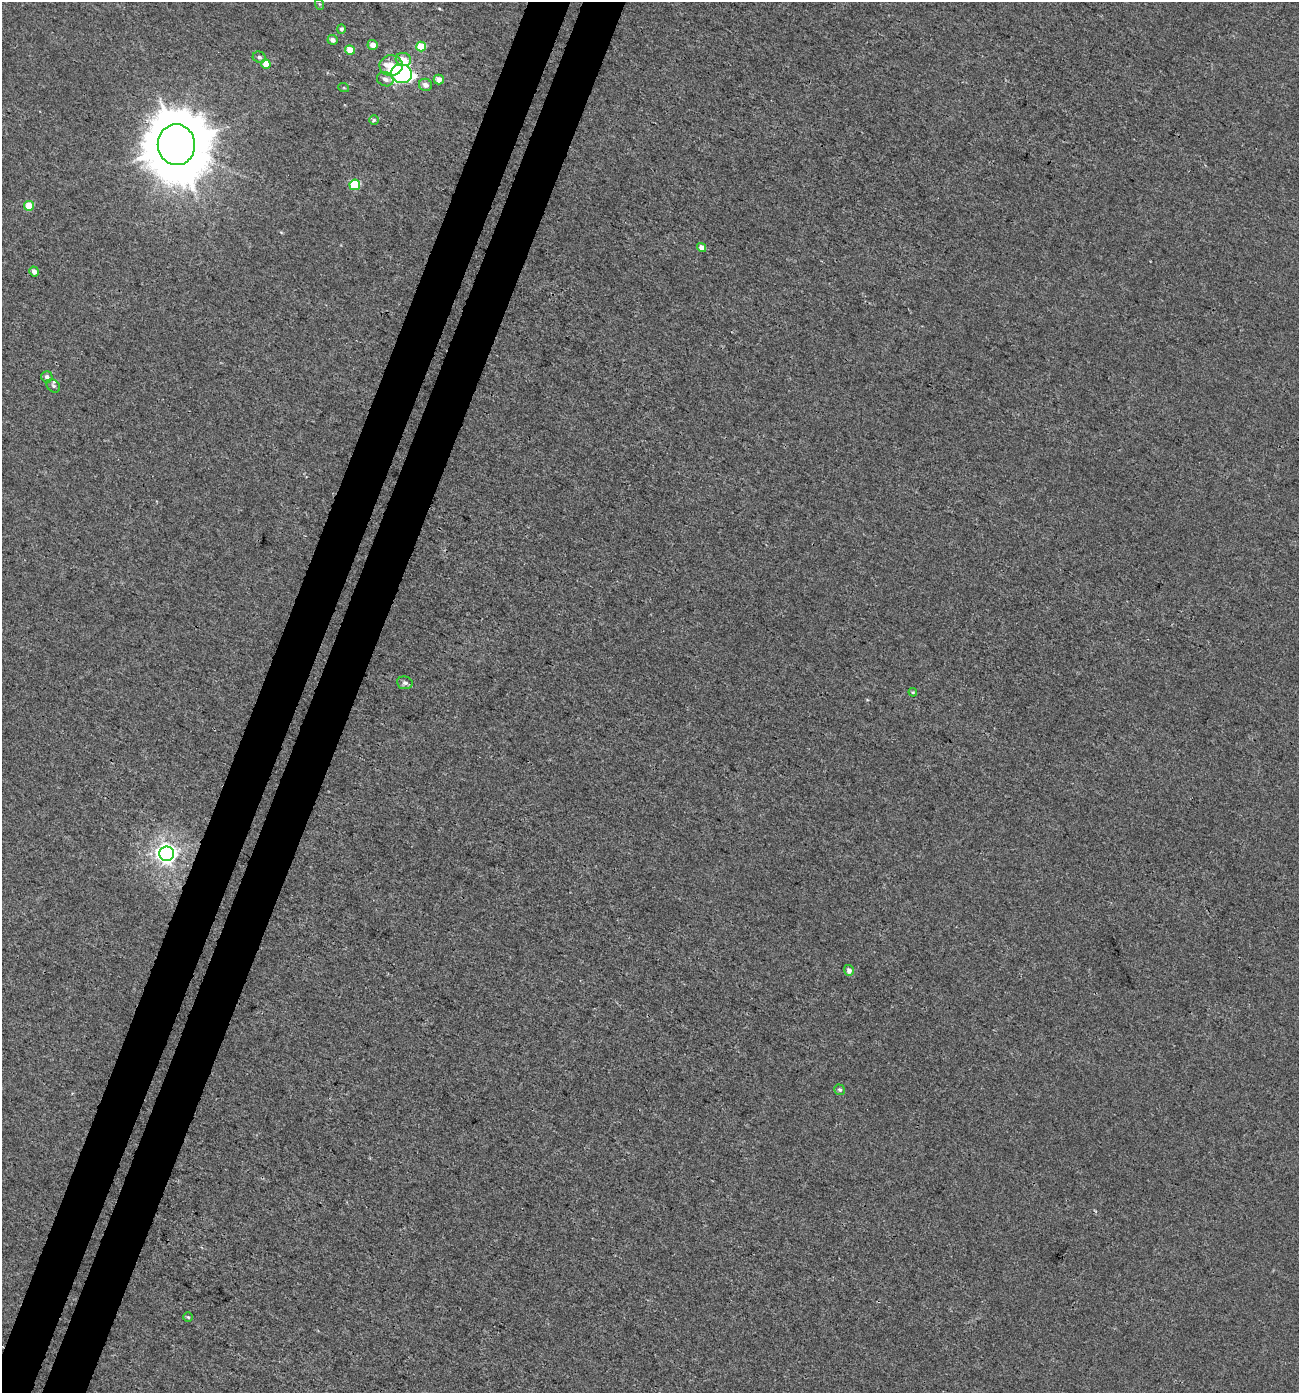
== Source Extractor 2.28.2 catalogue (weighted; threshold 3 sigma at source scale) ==
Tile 7 of 4 x 4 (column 3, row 2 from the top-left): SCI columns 2869-4165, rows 2821-4211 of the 5783 x 5630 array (HDU 1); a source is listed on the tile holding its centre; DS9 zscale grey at full resolution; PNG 1301 x 1395 px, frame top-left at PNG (2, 2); each listed source drawn as its Kron ellipse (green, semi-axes under 4 px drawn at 4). Shown black and unused: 7% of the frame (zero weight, under 3 of 4 exposures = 4% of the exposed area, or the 3 px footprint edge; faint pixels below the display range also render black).
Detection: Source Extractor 2.28.2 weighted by HDU 2 'WHT'; one run over the whole footprint, this tile lists its part. Background 0.00112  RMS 0.0027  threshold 0.0123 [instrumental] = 3 sigma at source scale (4.5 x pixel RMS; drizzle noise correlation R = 1.50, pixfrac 1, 0.0396/0.0396 arcsec/px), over >= 5 px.
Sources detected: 31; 1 inside a brighter object's white glare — neither listed nor drawn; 1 inside a brighter listed object's ellipse — not listed separately; the other 29 listed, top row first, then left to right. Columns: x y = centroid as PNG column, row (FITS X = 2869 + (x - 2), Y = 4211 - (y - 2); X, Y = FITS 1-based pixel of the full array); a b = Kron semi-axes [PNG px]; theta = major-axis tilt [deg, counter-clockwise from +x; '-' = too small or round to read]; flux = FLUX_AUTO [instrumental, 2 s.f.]
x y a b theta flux
319 4 5 3 - 0.28
341 29 5 4 - 0.57
333 40 5 4 - 1.4
373 45 5 5 - 2.1
421 46 5 5 - 6.9
350 50 5 4 - 4.2
259 57 6 5 - 0.78
403 59 8 6 -16 2.7
266 64 5 4 - 4.9
391 66 11 10 - 6.1
401 74 10 9 - 40
385 79 8 7 - 1.3
439 79 5 5 - 1.9
425 85 6 6 - 1.6
344 88 5 3 - 0.27
374 120 5 5 - 0.45
176 145 20 18 -84 1700
355 185 5 5 - 12
29 206 5 5 - 4.7
702 248 5 4 - 1.6
34 271 5 4 - 1.3
47 377 6 5 - 0.79
53 386 7 5 -42 0.64
405 683 8 6 -8 0.75
913 692 4 4 - 0.27
167 854 7 7 - 150
849 970 5 5 - 1.4
840 1090 6 5 - 0.52
188 1317 5 5 - 0.35